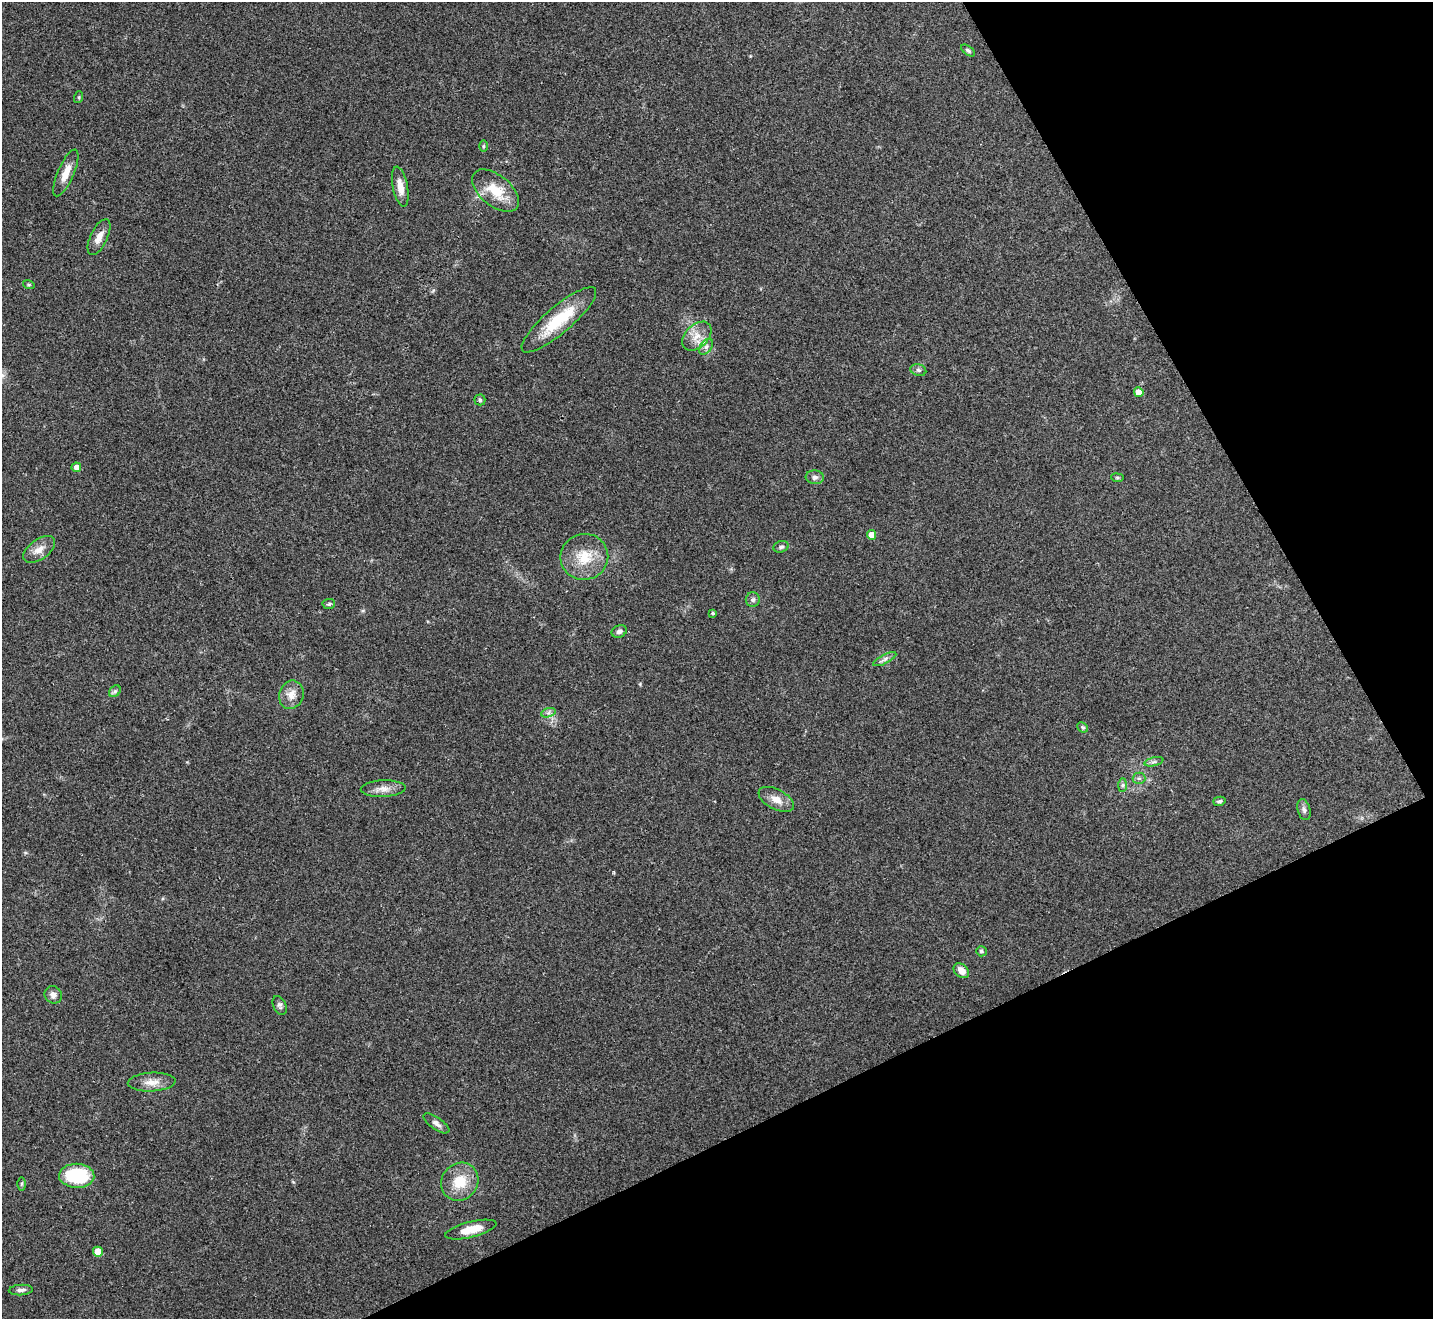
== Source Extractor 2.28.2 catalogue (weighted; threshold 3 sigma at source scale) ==
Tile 12 of 4 x 4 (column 4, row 3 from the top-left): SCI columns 4296-5726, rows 1478-2794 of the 5732 x 5722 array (HDU 1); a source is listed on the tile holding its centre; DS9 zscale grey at full resolution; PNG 1435 x 1321 px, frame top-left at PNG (2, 2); each listed source drawn as its Kron ellipse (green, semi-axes under 4 px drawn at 4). Shown black and unused: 25% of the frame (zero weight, under 2 of 3 exposures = <1% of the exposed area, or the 3 px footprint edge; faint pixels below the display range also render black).
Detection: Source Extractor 2.28.2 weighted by HDU 2 'WHT'; one run over the whole footprint, this tile lists its part. Background 0.0856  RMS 0.0079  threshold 0.0354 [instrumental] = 3 sigma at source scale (4.5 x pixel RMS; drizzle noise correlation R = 1.50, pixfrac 1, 0.05/0.05 arcsec/px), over >= 5 px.
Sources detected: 49; all 49 listed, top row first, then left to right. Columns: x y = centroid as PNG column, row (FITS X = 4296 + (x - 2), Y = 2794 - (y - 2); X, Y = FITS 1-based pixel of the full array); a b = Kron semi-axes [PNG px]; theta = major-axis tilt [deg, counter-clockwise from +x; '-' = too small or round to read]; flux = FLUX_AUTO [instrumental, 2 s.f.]
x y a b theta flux
968 51 8 4 -37 1.5
79 97 6 4 72 0.89
483 146 6 4 89 0.91
66 173 25 8 66 9.9
400 187 20 7 -79 9
496 191 28 15 -39 20
99 237 19 8 64 7.5
29 285 6 4 -18 0.95
559 320 48 13 41 33
697 336 17 11 43 9.7
706 347 9 5 54 2.7
918 370 8 6 -17 2
1139 392 5 4 - 8.3
480 400 5 5 - 1.5
76 467 5 5 - 4.4
815 477 9 7 -4 2.5
1117 478 6 4 -7 1
872 535 5 4 - 8
781 547 8 5 18 2
39 549 18 10 35 7.6
584 557 24 23 - 22
753 600 7 7 - 2.2
329 604 6 5 - 1.4
713 613 4 3 - 1.1
619 631 8 6 22 2.5
885 659 13 4 27 2.8
115 691 6 5 - 1.7
291 695 14 12 71 7.7
548 713 7 4 18 1.9
1083 727 6 4 -43 1.2
1154 762 10 4 13 1.7
1139 778 6 6 - 1.7
1122 785 7 4 89 1.4
383 789 22 8 3 6.9
776 799 19 10 -28 8.1
1219 801 6 4 15 1.5
1304 810 11 6 -74 2.7
981 951 5 5 - 1.4
961 971 8 6 -42 6.4
53 995 9 8 - 4
280 1005 10 6 -67 2.2
152 1082 24 9 3 8.5
436 1123 15 6 -35 3.4
77 1176 17 12 -1 47
460 1182 20 18 50 19
22 1184 6 4 89 1.3
471 1230 26 8 14 12
98 1252 5 5 - 11
21 1290 12 5 4 2.6